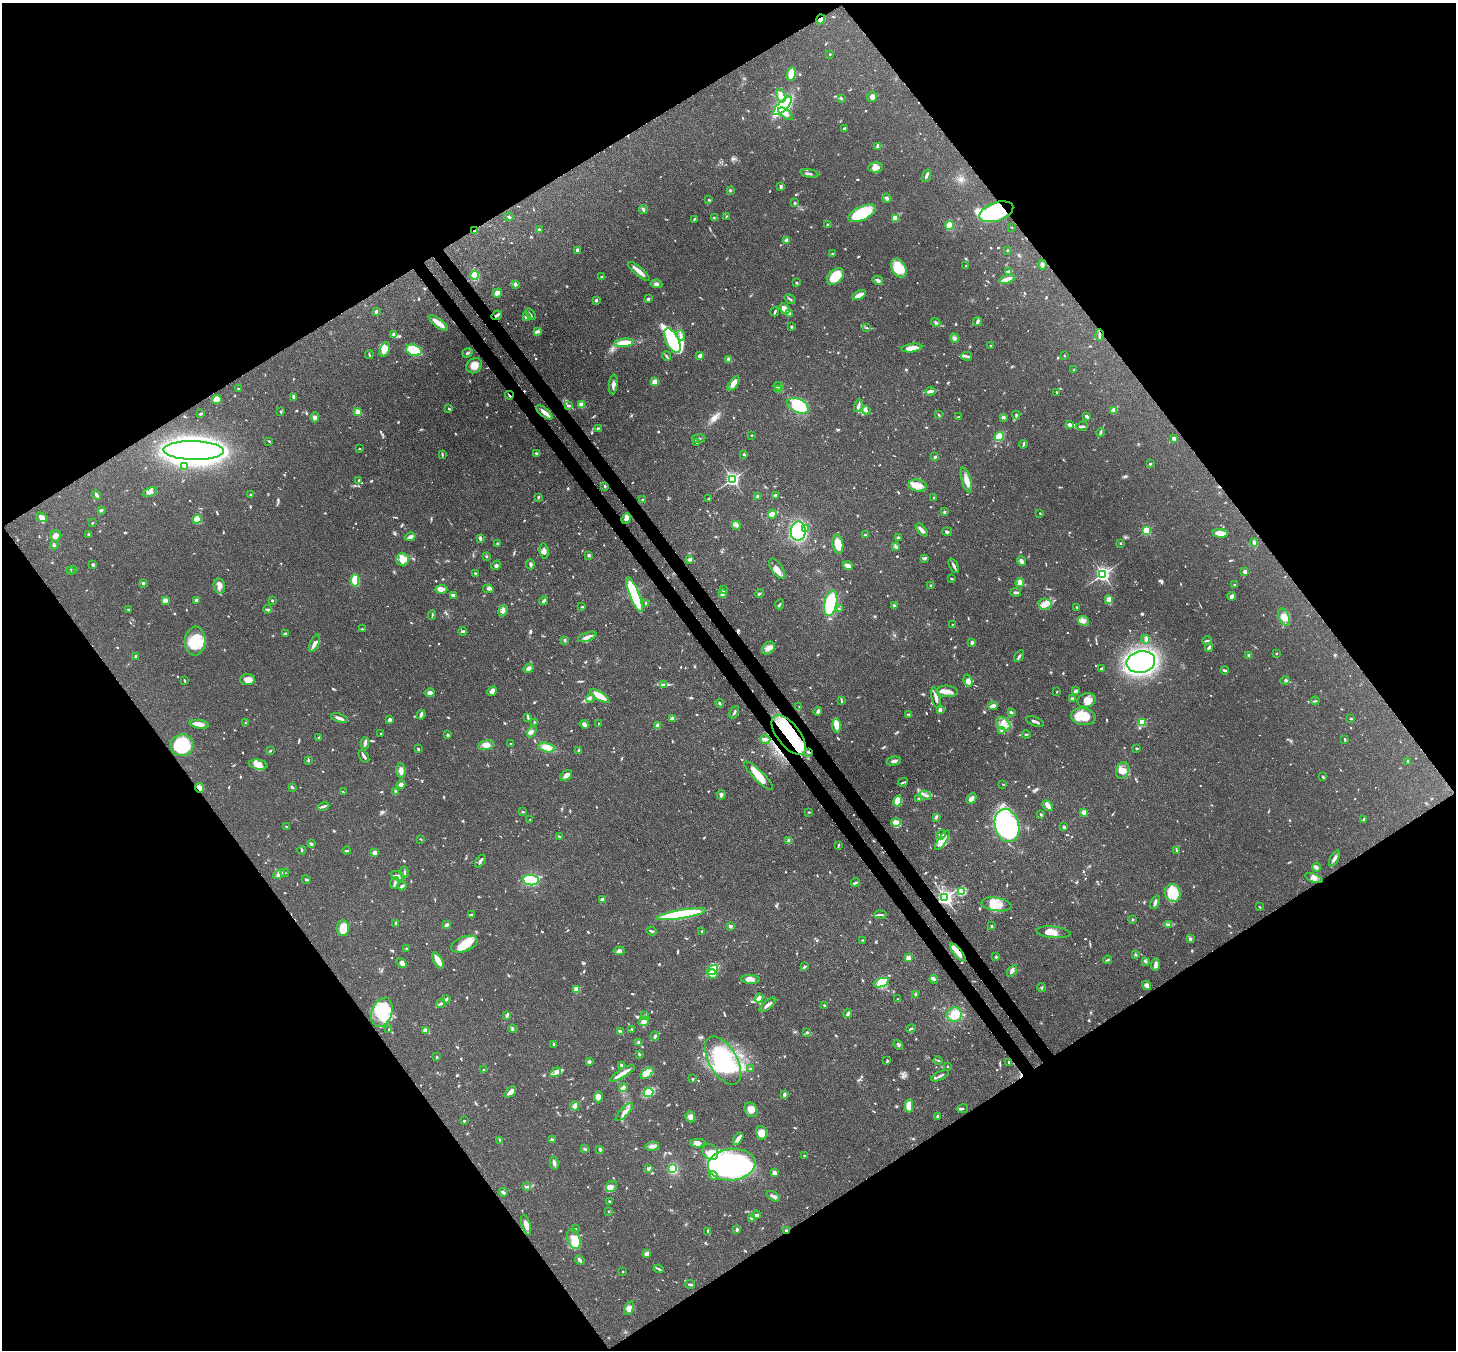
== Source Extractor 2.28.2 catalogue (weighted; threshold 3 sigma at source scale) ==
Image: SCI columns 82-5897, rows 209-5597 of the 5979 x 5952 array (HDU 1 of 3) = the unmasked area's bounding box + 8 px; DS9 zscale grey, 4 x 4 block average (1 PNG px = mean of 4 x 4 image px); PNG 1458 x 1352 px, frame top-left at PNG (2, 3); each listed source drawn as its Kron ellipse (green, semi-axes under 4 px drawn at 4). Shown black and unused: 50% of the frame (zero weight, under 3 of 4 exposures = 7% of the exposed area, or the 3 px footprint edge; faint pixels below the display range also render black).
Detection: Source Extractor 2.28.2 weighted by HDU 2 'WHT'. Background 0.101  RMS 0.004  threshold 0.018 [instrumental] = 3 sigma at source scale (4.5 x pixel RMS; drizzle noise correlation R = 1.50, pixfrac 1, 0.05/0.05 arcsec/px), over >= 5 px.
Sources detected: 1147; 4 too faint to see at this stretch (4 x 4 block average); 8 inside a brighter object's white glare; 9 cosmic-ray / hot-pixel residue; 1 long thin detection or spike segment (spike, bleed or trail) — neither listed nor drawn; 16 coinciding with a brighter row at this scale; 84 inside a brighter listed object's ellipse — not listed separately; of the other 1025, all 500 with FLUX_AUTO >= 2.07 (the completeness limit of this list) listed and drawn (525 fainter detections not listed), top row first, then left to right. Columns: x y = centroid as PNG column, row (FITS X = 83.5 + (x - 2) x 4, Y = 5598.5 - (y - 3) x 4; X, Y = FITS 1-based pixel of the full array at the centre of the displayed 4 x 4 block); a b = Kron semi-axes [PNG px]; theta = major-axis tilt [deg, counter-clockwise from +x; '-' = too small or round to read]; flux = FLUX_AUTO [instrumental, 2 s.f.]
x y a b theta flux
821 19 5 4 - 8.8
830 54 2 2 - 2.4
791 74 7 4 80 59
781 96 7 4 -71 13
872 97 5 5 - 10
841 98 4 2 - 2.7
783 106 12 5 46 260
786 114 8 4 -38 13
844 128 3 2 - 4.3
877 147 4 3 - 8.1
875 167 7 5 5 12
809 174 9 2 -12 5.4
926 176 6 2 68 7.2
781 187 3 2 - 5.3
730 190 3 2 - 3.5
887 198 5 3 - 5.3
709 200 2 2 - 3.3
795 203 3 2 - 3.2
643 209 4 3 - 4.4
996 212 18 9 19 260
862 213 15 7 26 130
509 217 4 2 - 4.1
726 217 3 2 - 2.1
714 218 2 2 - 2.5
895 218 3 2 - 47
694 219 3 2 - 2.1
827 225 2 2 - 10
950 225 4 3 - 53
1012 227 3 2 - 2.8
539 230 3 2 - 4.1
475 231 4 2 - 3.8
787 240 3 3 - 11
578 250 4 3 - 8.7
1007 250 2 2 - 2.1
833 253 3 2 - 2.1
1042 265 5 3 - 7
966 266 2 2 - 2.2
899 268 10 7 -63 63
639 271 14 3 -40 20
1008 271 4 2 - 4.9
474 275 4 4 - 44
835 276 10 6 44 60
602 277 4 3 - 2.9
1007 279 7 3 19 14
878 280 5 2 - 5.8
796 283 3 2 - 3
515 284 4 3 - 5.6
656 284 6 3 -9 6.3
497 293 5 3 - 14
859 295 7 2 28 22
648 299 2 2 - 13
790 299 5 2 - 3
596 300 4 2 - 3.6
784 309 6 3 -46 20
376 312 4 2 - 4.4
775 312 5 2 - 3.7
530 314 6 2 -54 3.5
789 314 3 2 - 6
497 315 5 3 - 5.9
526 317 4 3 - 7.7
977 321 5 2 - 7.3
936 322 5 3 - 4.4
438 323 12 3 -38 35
791 327 3 2 - 3.1
867 328 4 2 - 2.3
537 331 3 3 - 3.6
394 334 4 3 - 5.8
681 335 5 2 - 5.7
1099 335 6 2 -89 6.9
954 338 5 3 - 6
672 341 13 6 -62 130
624 343 10 4 5 38
990 346 2 2 - 3.4
912 348 10 3 7 35
385 349 7 5 69 27
414 350 8 5 -17 72
467 353 5 2 - 4.1
369 355 4 2 - 2.4
700 355 4 2 - 10
666 356 5 2 - 3.3
967 356 5 3 - 5.1
1064 356 2 2 - 2.2
728 359 3 3 - 5.1
474 366 8 7 - 21
1074 370 3 2 - 3.2
655 382 3 3 - 17
734 383 8 4 55 18
613 384 10 3 83 11
779 386 5 3 - 5.1
238 389 3 2 - 3.1
779 390 2 2 - 4.8
930 391 5 3 - 6.3
1057 392 4 2 - 2.9
509 395 4 2 - 3
294 398 3 2 - 2.1
217 399 5 4 - 30
581 405 3 3 - 19
568 406 3 2 - 5
798 406 11 6 -25 190
858 406 6 2 74 10
449 409 2 2 - 4.3
866 410 4 3 - 5.8
1114 411 4 3 - 17
281 412 2 2 - 3.1
358 412 4 3 - 13
544 412 10 4 -40 14
201 414 3 3 - 3
939 415 3 2 - 2.3
1016 415 4 2 - 3.8
315 417 5 4 - 7.4
959 417 3 2 - 3.7
1003 417 3 3 - 4.7
1087 417 3 2 - 9.4
1069 424 3 2 - 7.6
1082 426 6 2 3 7.5
598 428 3 2 - 2.5
1100 432 4 2 - 4.4
752 435 2 2 - 5.1
999 437 5 3 - 67
699 439 7 2 8 4.8
1174 439 3 2 - 11
269 441 3 2 - 2.1
697 442 4 2 - 2.9
1023 444 4 2 - 5.2
359 448 2 2 - 2.1
194 451 30 9 -1 2700
442 454 4 2 - 2.7
536 454 3 2 - 2.1
744 454 2 2 - 10
935 457 2 2 - 5.2
1150 464 2 2 - 4.8
185 467 3 2 - 3.3
732 479 2 2 - 670
966 480 13 4 -75 20
359 481 3 2 - 3.7
605 486 2 2 - 3.7
917 486 9 6 -8 31
150 492 7 3 23 9.6
96 495 5 2 - 5.6
251 495 3 2 - 5.4
775 495 3 2 - 5
758 496 3 3 - 5.5
538 497 4 2 - 2.7
934 498 3 2 - 2.4
709 499 3 2 - 2.1
643 500 3 2 - 3
101 510 2 2 - 6.4
944 512 2 2 - 3
1040 513 2 2 - 2.3
772 514 4 3 - 15
42 517 6 3 -37 14
626 518 6 4 50 14
197 519 4 4 - 38
92 523 2 2 - 3
736 525 4 2 - 4.6
806 529 3 2 - 3
922 530 8 3 -48 10
1147 530 2 2 - 200
798 531 9 7 85 210
947 532 5 2 - 3.5
1220 533 7 3 -5 36
89 534 4 3 - 3.4
865 535 2 2 - 12
56 536 5 5 - 9.8
410 537 5 3 - 11
898 537 3 3 - 3.4
480 538 3 2 - 5.8
497 543 2 2 - 3.5
1121 543 2 2 - 2.4
1254 543 4 3 - 6.1
838 544 9 5 -81 38
54 545 4 2 - 4.1
896 547 4 3 - 5
544 551 8 4 -83 10
589 555 2 2 - 19
486 556 3 2 - 2.1
924 558 4 2 - 7.4
402 559 6 6 - 29
690 559 4 3 - 5.7
1021 561 5 3 - 9
530 564 5 3 - 5.9
93 565 3 2 - 5
496 565 5 2 - 4.7
848 566 5 3 - 8.9
954 566 8 2 -64 8.1
74 569 2 2 - 2.1
777 569 12 5 -57 17
70 570 3 2 - 3.1
1245 572 3 3 - 8.1
475 573 3 2 - 2.9
1103 574 2 2 - 840
951 579 3 2 - 3.2
355 580 6 3 -88 73
143 583 3 2 - 5.2
1020 583 4 3 - 16
931 585 3 2 - 2.7
1235 585 2 2 - 2.3
219 586 7 5 -78 12
441 589 6 4 1 16
488 589 5 4 - 6.9
723 590 2 2 - 3.1
1016 592 5 2 - 5.2
759 593 5 2 - 3.4
723 594 3 3 - 4.1
453 595 4 2 - 7.7
634 595 18 5 -68 170
1232 596 4 3 - 9.8
1109 599 3 3 - 7.2
196 600 3 2 - 7.9
272 600 2 2 - 7.8
165 601 2 2 - 71
544 601 4 2 - 7.7
646 603 3 2 - 4.5
831 603 13 6 77 130
780 604 5 2 - 4.5
1045 604 7 5 -9 16
894 606 3 2 - 5.6
582 607 2 2 - 3.2
1076 607 2 2 - 3.4
268 609 4 2 - 3.8
839 609 3 2 - 2.2
128 610 3 2 - 3.7
503 611 6 3 65 9.7
432 615 5 2 - 2.7
1284 617 9 5 -66 16
1083 621 5 5 - 11
952 624 2 2 - 3
362 629 3 2 - 2.5
463 631 4 2 - 3.9
285 634 4 2 - 2.6
587 637 10 3 19 11
1145 639 4 3 - 6.4
565 640 3 2 - 2.5
195 641 14 10 86 93
1207 641 5 2 - 3.8
314 643 9 3 66 12
972 643 3 2 - 7.4
1209 647 4 2 - 5.8
768 648 7 5 43 14
1276 654 2 2 - 3.4
1249 655 3 3 - 4.1
136 656 2 2 - 13
1019 656 6 2 57 4
1141 662 14 10 12 670
529 668 5 4 - 8.4
1102 668 4 2 - 3.9
1225 670 4 2 - 6.1
248 679 7 5 4 16
184 681 4 2 - 2.5
968 681 6 4 -72 10
1285 681 4 3 - 3.9
663 684 3 2 - 2.6
492 691 5 3 - 13
947 691 11 5 -2 18
1076 691 4 3 - 5.6
1057 692 2 2 - 2.3
430 693 5 4 - 9.6
600 696 11 3 -33 61
590 698 4 3 - 4.5
936 698 10 3 -77 15
1072 699 4 3 - 4.1
1087 700 9 7 17 20
841 701 4 2 - 3.2
1315 701 4 2 - 2.3
720 703 4 2 - 2.8
993 706 4 3 - 13
799 707 2 2 - 2.1
940 710 2 2 - 11
818 711 4 3 - 5.4
734 712 7 2 64 5.6
1011 712 3 2 - 5.2
909 714 4 2 - 4.9
421 715 5 3 - 6.8
1083 717 12 8 -11 65
339 718 9 2 -17 12
528 718 3 2 - 2.8
672 718 4 3 - 9.6
1351 719 3 2 - 2.5
389 720 3 3 - 6.5
1035 721 9 2 -21 7.7
245 722 3 2 - 2.2
534 722 2 2 - 2.2
599 723 2 2 - 3.7
1142 723 2 2 - 150
199 724 9 3 -9 19
584 724 5 3 - 8.8
1003 724 8 5 -35 21
658 725 4 3 - 10
837 726 7 3 -87 30
1001 731 3 2 - 2.1
532 732 6 4 59 7.3
381 733 2 2 - 3
1026 734 4 2 - 2.2
448 735 3 2 - 3.8
789 735 23 11 -51 140
319 737 3 3 - 2.1
765 739 5 3 - 5.2
1345 739 3 2 - 3.2
365 743 5 3 - 6
511 744 3 2 - 2.4
182 745 11 11 - 140
486 745 8 5 13 13
547 747 8 4 -15 24
1137 748 2 2 - 3.5
418 749 3 2 - 2.8
270 751 3 2 - 2.5
578 751 3 2 - 2.8
809 752 3 2 - 3.2
364 756 7 2 -56 6.8
308 761 3 2 - 2.3
894 761 7 3 12 6.7
1408 761 2 2 - 7
258 765 9 5 -9 21
401 770 7 5 -84 10
1123 770 8 6 70 20
566 775 7 4 37 9.9
759 776 19 5 -45 40
1323 777 4 2 - 2.3
903 782 5 2 - 3.8
1003 784 2 2 - 2.2
401 785 4 4 - 9.2
292 787 3 2 - 3.4
200 788 5 4 - 8.1
343 792 3 2 - 2.7
396 792 4 2 - 8.5
721 795 5 3 - 7
925 795 6 3 -15 6.5
919 798 3 2 - 2.8
971 799 5 3 - 12
898 801 5 4 - 42
324 806 5 2 - 3.9
1048 806 6 4 -50 10
523 812 3 2 - 2.4
809 812 2 2 - 2.8
1084 812 2 2 - 52
1041 814 2 2 - 4.6
936 817 4 2 - 4.5
530 819 2 2 - 3.2
1364 819 3 2 - 3.3
896 822 5 4 - 26
1007 826 17 12 -75 520
286 827 3 2 - 2.1
1064 827 3 2 - 4.6
941 835 5 3 - 6.1
559 836 2 2 - 3.2
421 839 2 2 - 2.2
942 840 12 4 55 22
789 841 2 2 - 52
311 844 3 2 - 6.2
838 846 4 2 - 2.4
302 850 4 2 - 2.6
347 851 4 2 - 2.9
1177 851 4 2 - 4.1
375 852 3 3 - 15
1334 859 8 3 63 8.4
480 861 7 2 58 6.4
1316 867 4 3 - 7.7
404 872 6 2 -85 3.6
285 873 4 2 - 2.3
279 874 6 4 28 10
397 876 7 4 -19 9
1314 878 9 4 -21 12
306 879 4 2 - 3.5
531 880 8 5 -6 120
395 883 6 2 70 5.5
855 883 4 2 - 4.4
402 886 5 2 - 5.1
962 891 3 2 - 4.9
1173 893 9 8 - 86
945 897 3 3 - 1000
602 899 3 2 - 8.1
1155 902 7 3 65 5.9
996 904 15 6 -9 35
1259 907 3 2 - 2.4
472 914 3 2 - 2.2
681 914 25 4 9 250
880 914 6 2 5 4.5
1133 919 2 2 - 7.5
396 923 3 2 - 2.4
1169 924 4 2 - 4.2
447 925 4 3 - 7.1
730 926 3 3 - 5.2
992 926 2 2 - 3.3
343 928 8 6 90 48
652 931 5 2 - 3.5
702 931 2 2 - 2.9
1053 932 17 5 -5 22
1190 939 3 2 - 6.6
862 940 2 2 - 2.4
464 944 14 7 20 47
406 949 3 2 - 2.8
619 951 6 4 8 7
958 952 11 3 -51 22
1135 955 3 2 - 2.3
996 957 2 2 - 3.5
908 958 2 2 - 61
438 960 9 3 -59 30
1108 960 4 2 - 2.8
1146 961 4 2 - 3.4
401 963 6 4 -38 12
1155 964 6 3 85 7.2
804 967 4 2 - 3.7
712 970 6 3 34 66
1012 971 6 3 55 10
713 974 5 4 - 15
750 979 9 4 -4 14
934 979 4 3 - 4.9
881 983 8 4 20 18
1147 986 5 3 - 8.2
1042 987 4 2 - 3.2
576 990 4 3 - 19
916 994 4 3 - 5.5
759 998 4 3 - 20
446 999 4 2 - 4.2
897 999 2 2 - 2.1
441 1004 5 2 - 3.6
768 1005 10 3 38 13
824 1005 2 2 - 3.4
382 1012 15 10 71 90
848 1014 4 2 - 5.8
507 1015 3 2 - 8.4
954 1015 7 7 - 36
645 1016 4 2 - 3.4
644 1021 5 4 - 13
389 1029 3 2 - 2.4
513 1029 4 2 - 3.2
632 1029 2 2 - 2.3
911 1029 5 2 - 3.1
426 1030 3 2 - 27
620 1032 4 2 - 6.9
807 1032 2 2 - 4.8
655 1036 4 2 - 4.8
639 1042 2 2 - 12
554 1045 3 2 - 6.8
898 1045 5 2 - 3
639 1054 3 2 - 2.9
437 1057 3 2 - 3.7
938 1060 4 2 - 2.7
723 1061 27 14 -59 150
887 1061 3 2 - 3.1
589 1062 3 3 - 5.1
1009 1062 4 2 - 2.6
622 1065 3 2 - 8.3
948 1066 2 2 - 3.4
750 1069 2 2 - 2.7
484 1070 2 2 - 5.7
556 1072 6 3 32 8.1
622 1073 14 2 32 32
647 1073 7 4 38 34
940 1076 9 2 28 6.3
692 1079 2 2 - 2.4
623 1088 4 3 - 5.4
510 1092 7 3 42 17
648 1093 5 3 - 72
784 1095 3 2 - 7.7
598 1097 5 4 - 16
575 1106 4 2 - 30
909 1106 6 4 -87 43
962 1109 6 3 11 4.4
751 1110 8 6 -56 16
624 1112 12 3 46 14
690 1117 5 4 - 12
937 1117 3 2 - 6.2
464 1121 2 2 - 2.7
762 1133 7 5 -75 25
738 1139 7 3 57 8.7
552 1140 2 2 - 13
500 1141 3 2 - 2.6
698 1143 7 4 0 16
652 1146 7 3 10 9.1
585 1149 4 2 - 2.5
600 1149 4 3 - 4.8
710 1152 8 7 - 23
805 1156 3 2 - 3.8
554 1163 6 3 -76 8.2
732 1165 24 16 6 700
649 1168 3 2 - 8.9
673 1169 4 4 - 43
774 1173 2 2 - 47
713 1175 4 2 - 8.3
612 1186 6 5 - 10
526 1187 3 2 - 2.8
503 1192 4 2 - 8.4
773 1196 7 2 -31 7.1
609 1201 2 2 - 2.1
609 1211 2 2 - 4.6
756 1215 4 2 - 8
751 1219 4 2 - 2.5
526 1225 10 4 -74 17
575 1229 2 2 - 2.9
737 1229 3 2 - 6.7
786 1230 2 2 - 4.6
708 1231 4 2 - 2.9
574 1239 10 6 -69 41
647 1254 3 3 - 12
580 1260 5 2 - 5.9
659 1269 5 2 - 3.6
622 1271 2 2 - 3.3
690 1284 5 2 - 5.2
629 1308 7 4 70 9.9
Overlapping masked pixels (flux is a lower limit): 12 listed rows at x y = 821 19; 996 212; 475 231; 497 315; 1099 335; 509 395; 789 735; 809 752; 200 788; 945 897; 958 952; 786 1230
Diffuse or blended objects may show on this block-average render without a row.